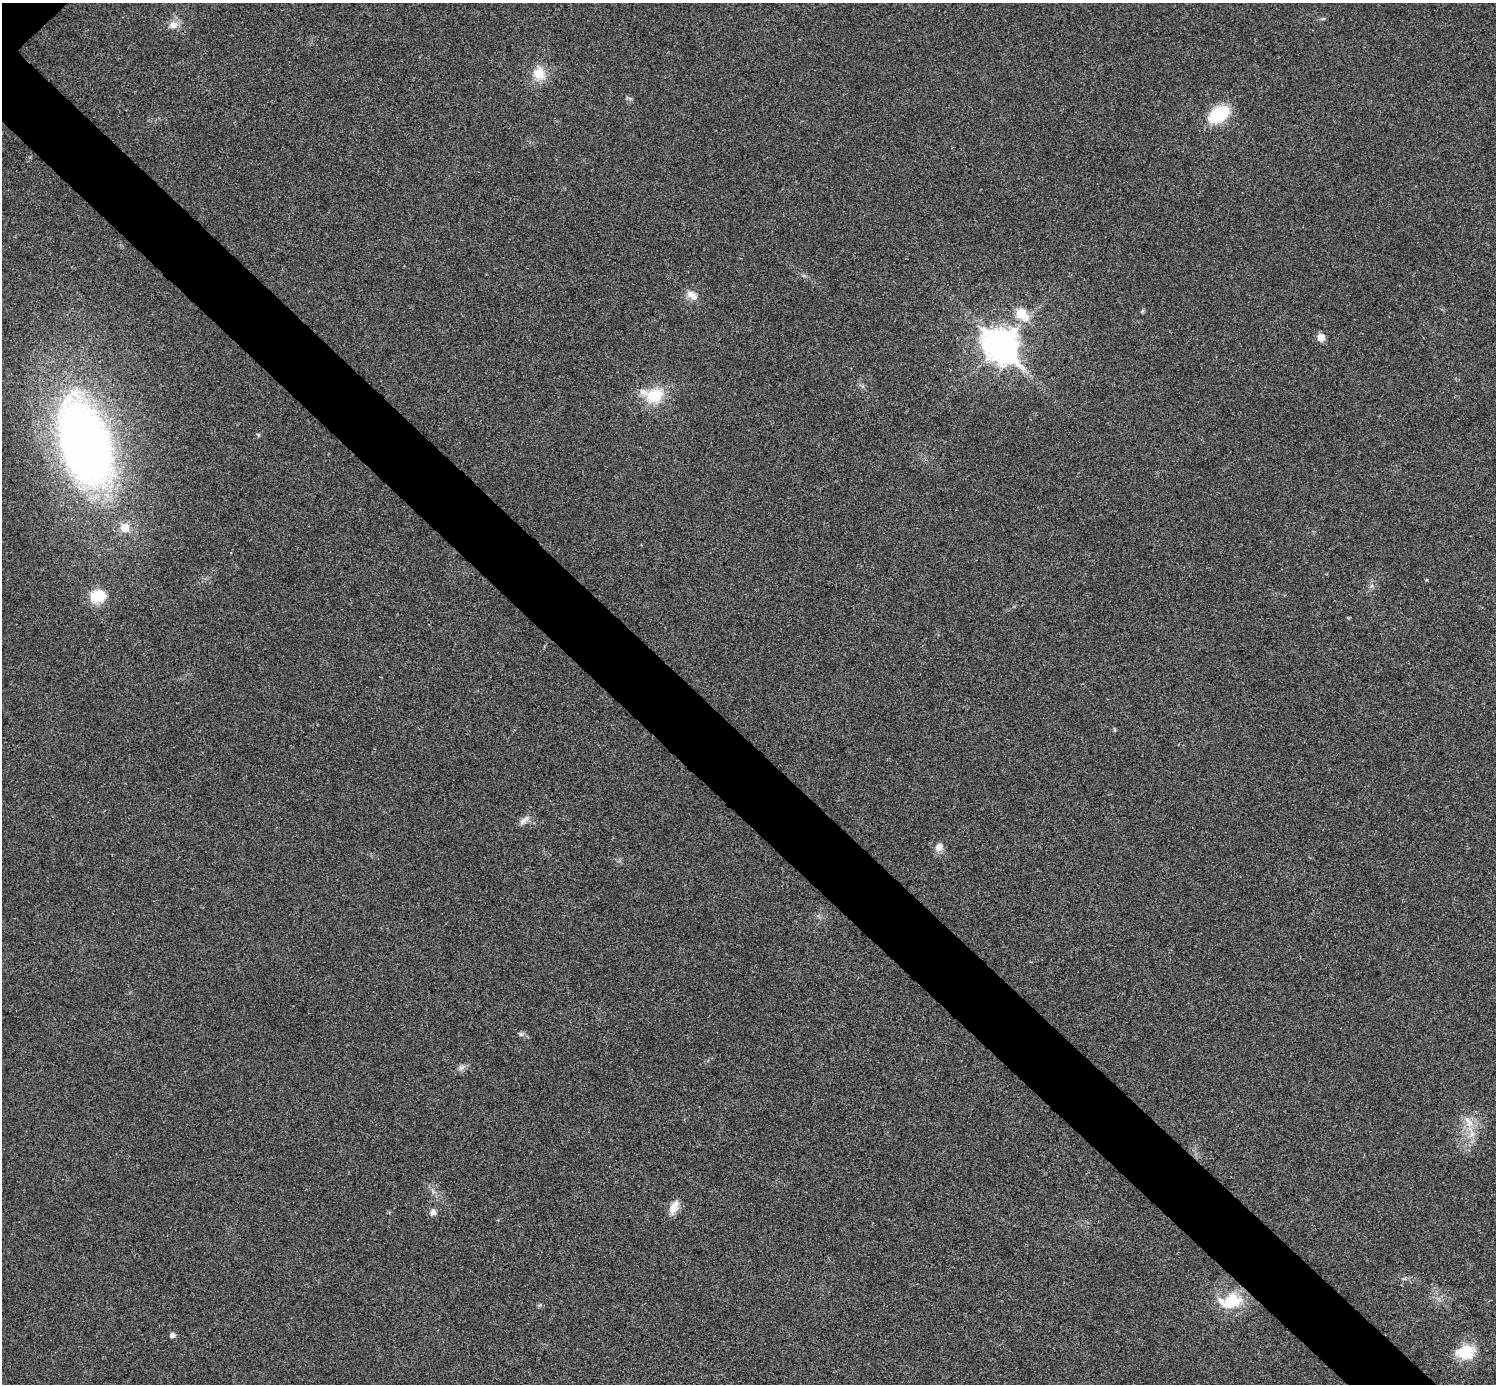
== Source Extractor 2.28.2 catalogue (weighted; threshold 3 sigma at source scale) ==
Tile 6 of 4 x 4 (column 2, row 2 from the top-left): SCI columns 1500-2993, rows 3063-4444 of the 5983 x 5983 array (HDU 1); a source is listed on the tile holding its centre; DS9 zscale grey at full resolution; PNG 1498 x 1386 px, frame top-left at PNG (2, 3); no overlay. Shown black and unused: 6% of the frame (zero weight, under 3 of 4 exposures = <1% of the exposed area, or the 3 px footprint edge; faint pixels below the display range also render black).
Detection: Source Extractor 2.28.2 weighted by HDU 2 'WHT'; one run over the whole footprint, this tile lists its part. Background 0.0218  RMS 0.0056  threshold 0.0251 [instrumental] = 3 sigma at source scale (4.5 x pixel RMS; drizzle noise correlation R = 1.50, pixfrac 1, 0.05/0.05 arcsec/px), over >= 5 px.
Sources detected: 22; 1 inside a brighter listed object's ellipse — not listed separately; the other 21 listed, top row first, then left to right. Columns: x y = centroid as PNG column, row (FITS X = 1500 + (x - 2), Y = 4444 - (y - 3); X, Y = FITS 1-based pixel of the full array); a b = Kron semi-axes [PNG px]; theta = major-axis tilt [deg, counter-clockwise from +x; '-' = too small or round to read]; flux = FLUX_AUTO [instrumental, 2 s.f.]
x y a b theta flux
173 25 14 10 10 4.3
539 73 18 15 -67 10
1219 114 22 13 30 28
692 295 16 10 -33 4.5
1021 313 8 6 -45 22
1321 337 8 8 - 4.1
1000 345 13 10 -44 920
654 395 30 19 -7 19
85 443 76 40 -72 420
125 528 6 6 - 11
98 596 19 16 18 13
524 820 18 5 40 2.7
939 847 10 9 - 3.7
521 1034 8 4 -45 1.2
461 1068 11 6 35 2.1
1469 1122 18 9 -60 6.9
674 1207 18 9 64 5.9
433 1212 9 8 - 2.6
1232 1301 27 21 16 20
173 1335 6 5 - 2.3
1465 1352 23 17 9 16